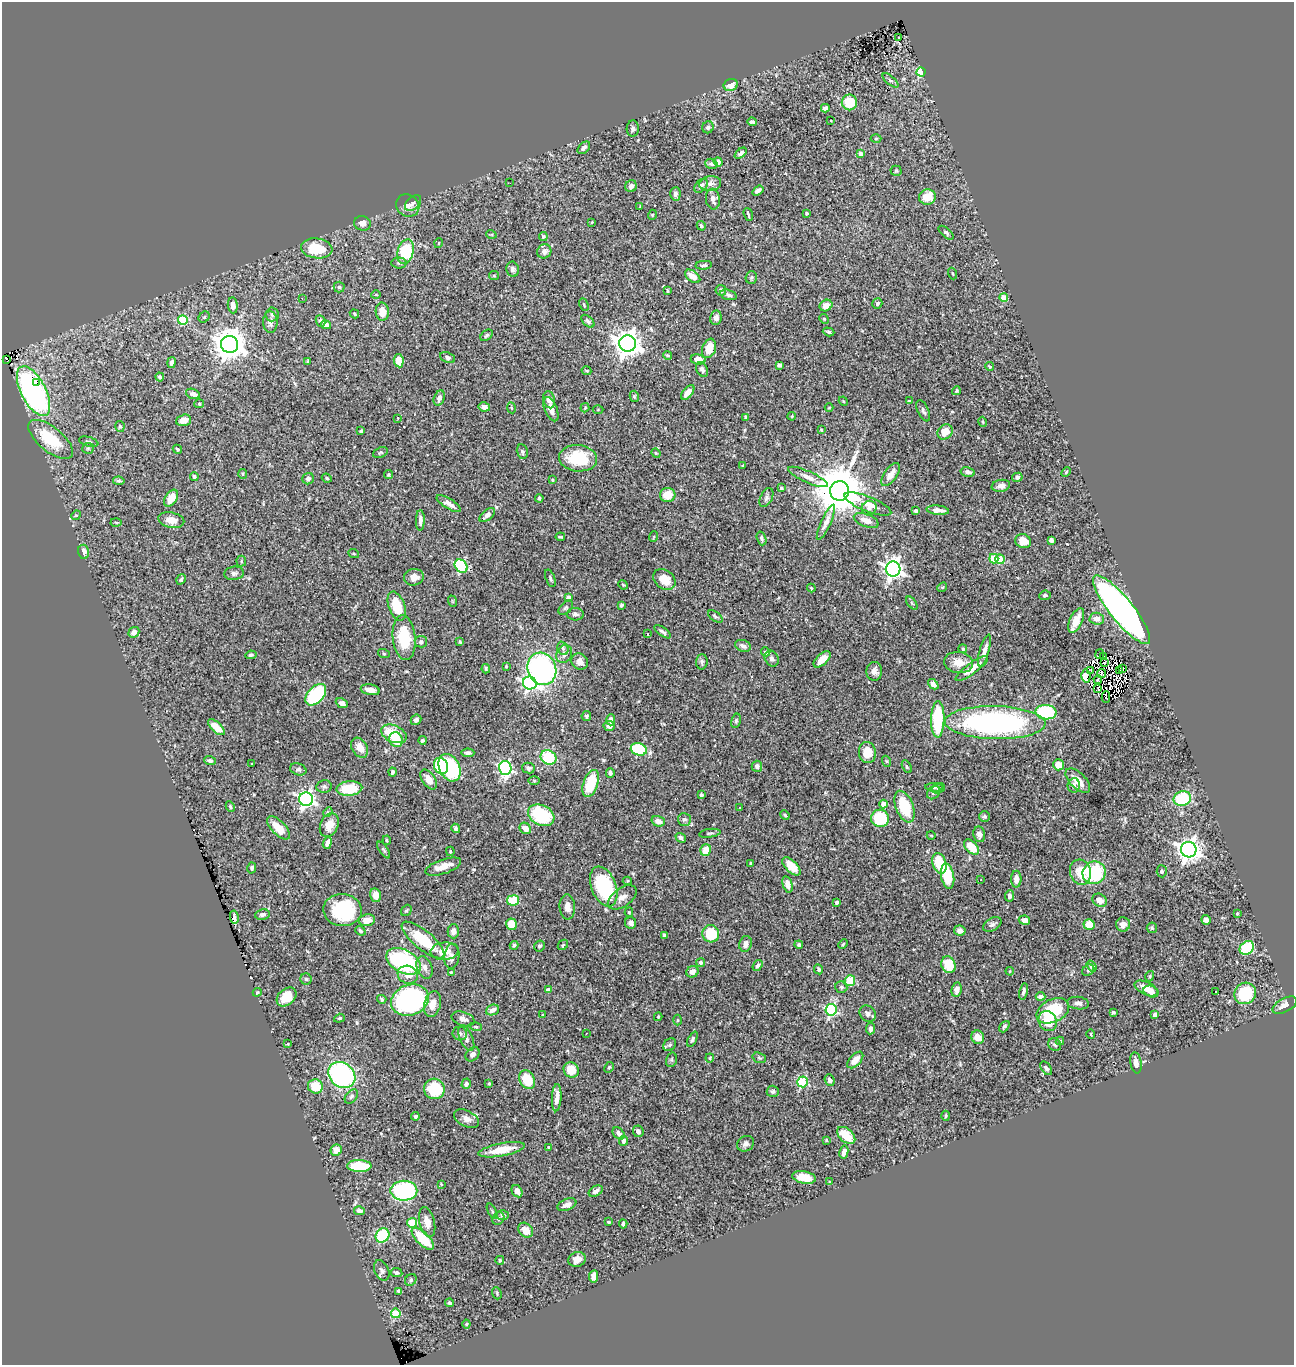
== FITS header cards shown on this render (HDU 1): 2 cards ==
NAXIS1  =                 1292
NAXIS2  =                 1363

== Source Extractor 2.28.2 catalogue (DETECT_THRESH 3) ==
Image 1292 x 1363 px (HDU 1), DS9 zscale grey, 1 PNG px = 1 image px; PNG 1296 x 1367 px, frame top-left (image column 1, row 1363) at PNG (2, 2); each listed source drawn as its Kron ellipse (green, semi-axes under 4 px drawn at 4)
Background 1.1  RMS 0.025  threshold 0.0759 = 3 sigma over >= 5 px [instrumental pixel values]
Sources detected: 467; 2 with non-positive FLUX_AUTO (blend fragments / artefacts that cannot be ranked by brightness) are neither listed nor drawn; the other 465 listed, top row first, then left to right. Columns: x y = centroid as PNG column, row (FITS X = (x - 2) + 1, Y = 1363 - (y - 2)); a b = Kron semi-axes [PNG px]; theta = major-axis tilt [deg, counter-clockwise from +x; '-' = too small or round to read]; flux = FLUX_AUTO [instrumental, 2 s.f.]
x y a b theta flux
899 37 3 2 - 4.5
921 72 4 4 - 59
890 80 10 4 -39 3.7
731 85 7 6 - 16
849 102 8 7 - 41
825 108 4 4 - 5.9
831 121 3 2 - 1.7
752 122 4 3 - 3.2
708 127 6 5 - 4.3
633 129 8 6 86 4.2
876 139 5 3 - 1.7
584 148 7 5 44 5.6
741 153 7 4 40 3.8
860 154 4 4 - 6.9
718 162 5 4 - 8
711 164 6 5 - 5
896 171 5 5 - 2.3
510 183 2 2 - 1.3
710 184 11 7 8 7.9
631 186 6 5 - 5.7
701 186 8 5 49 5.8
758 191 6 3 37 5
675 194 7 5 87 6.1
927 197 8 7 - 31
713 199 10 7 -82 8.3
413 203 9 6 41 5.7
408 206 12 10 -38 13
640 206 3 2 - 0.96
807 213 3 3 - 2.2
652 215 5 3 - 1.5
748 215 7 2 -73 4.4
592 222 4 3 - 1.2
362 223 8 7 - 8.3
701 226 5 4 - 3.7
946 233 9 4 -40 3.6
491 234 5 3 - 1.6
543 236 4 4 - 3.8
439 243 5 3 - 1.5
317 248 16 10 -7 53
544 251 7 6 - 7.4
406 252 12 8 73 94
399 263 7 5 -1 3.4
704 265 8 3 5 3.3
513 269 7 6 - 4.7
952 273 6 3 -71 1.6
494 276 5 4 - 1.9
693 276 9 5 -37 16
751 277 6 5 - 3.1
339 287 5 5 - 2.6
721 290 5 5 - 5.8
667 291 4 2 - 2.3
376 295 5 3 - 1.4
729 295 8 5 -16 3.9
302 298 2 2 - 0.85
1004 298 4 4 - 26
877 304 5 4 - 4.1
233 305 8 5 -85 10
584 305 6 3 -64 2
826 306 6 5 - 18
382 312 9 6 -87 21
272 314 7 6 - 4.1
354 314 5 4 - 1.9
204 317 6 5 - 2.2
716 318 7 5 80 8
824 319 5 4 - 2.2
183 320 5 5 - 75
320 321 6 4 -65 4.3
588 321 8 4 -43 3.9
270 322 11 7 -89 8
326 325 5 4 - 9.4
829 332 6 3 -18 2.5
487 335 7 4 40 3.3
628 343 8 8 - 1900
230 344 8 8 - 2800
709 348 10 6 71 26
668 355 4 3 - 1.8
448 357 8 5 -23 4.3
6 359 3 2 - 6.4
698 359 7 5 -9 15
308 361 4 3 - 2.9
399 361 7 5 -81 21
172 363 5 4 - 4.9
779 365 4 3 - 3.3
989 366 4 3 - 1.5
702 369 7 5 -64 5.3
586 371 5 3 - 1.8
160 377 4 4 - 3.1
36 382 3 2 - 18
34 391 27 12 -63 420
956 391 4 4 - 2.5
688 392 9 4 49 13
193 394 7 5 -22 7.8
634 396 6 4 -76 2.5
439 398 8 5 69 7.9
549 400 8 5 -75 10
843 401 5 3 - 1.6
909 401 4 3 - 2
199 404 5 4 - 1.9
484 407 6 4 -12 7.5
511 408 5 3 - 1.6
585 408 5 3 - 1.9
829 408 4 3 - 1.3
551 409 13 6 -67 11
598 409 5 3 - 1.6
923 411 11 5 -65 5.1
792 416 4 3 - 1.7
746 417 4 4 - 6.4
398 418 3 3 - 1.2
183 420 8 5 16 12
983 422 5 3 - 1.9
120 427 6 4 -76 2.7
821 430 3 2 - 1.4
361 431 3 3 - 2.3
945 432 8 7 - 25
51 439 27 12 -39 73
89 442 10 4 -15 4.2
88 448 6 5 - 3.1
177 449 5 4 - 2.1
380 452 8 5 23 2.5
522 452 7 5 -77 3.8
656 453 5 4 - 1.8
578 458 19 13 -6 72
743 465 3 3 - 1.4
968 472 7 4 -14 7
1066 472 5 3 - 1.7
243 474 5 4 - 2.2
388 474 4 4 - 2.2
891 475 13 6 55 14
194 476 4 4 - 3.1
808 477 21 5 -24 12
1017 477 5 4 - 4
327 478 5 4 - 2.2
308 479 6 5 - 5.9
553 480 3 3 - 2.4
119 481 6 4 -9 2.7
1001 486 9 6 10 7.2
781 488 3 3 - 2.3
839 491 10 9 - 9500
668 495 8 7 - 28
171 498 9 6 57 24
539 498 4 3 - 2.9
766 498 10 6 64 5
449 504 14 5 -32 9.8
868 504 25 7 -22 18
869 508 7 7 - 6
938 510 11 4 -5 12
916 511 4 3 - 3.4
76 515 5 4 - 1.9
487 515 9 5 40 7.3
171 520 13 7 -12 17
420 520 10 4 89 8.6
866 521 13 6 -21 16
116 522 5 3 - 1.7
826 522 19 5 66 11
560 537 5 3 - 2.4
653 537 5 3 - 1.7
762 538 7 4 -73 4.2
1051 540 4 4 - 6.6
1023 541 8 7 - 20
83 552 7 5 -76 10
354 554 5 3 - 1.6
994 559 5 4 - 58
1000 559 5 4 - 56
241 561 5 5 - 2.1
461 566 7 5 -48 200
893 569 8 7 - 800
234 573 10 6 6 5.2
414 577 10 8 14 14
550 578 9 4 -69 3.5
181 579 5 3 - 2.6
664 579 12 9 -38 27
623 585 5 4 - 1.8
942 587 5 4 - 2.2
811 588 4 3 - 1.9
1045 595 6 4 7 2.9
569 597 4 4 - 7.4
452 601 6 3 -70 1.8
912 603 7 4 -53 2.2
621 605 4 3 - 2.7
397 606 15 8 -70 56
566 608 9 5 44 3.7
1122 610 43 12 -51 970
575 614 8 6 -3 5.7
715 616 8 4 -36 3.1
1097 619 7 6 - 12
1076 620 13 6 65 24
134 632 6 5 - 10
663 632 10 4 -34 4.2
647 634 3 2 - 1.5
404 638 22 11 -85 71
421 642 6 5 - 3.5
460 642 4 3 - 1.7
743 646 8 5 -23 7.5
563 648 7 5 -69 4
963 649 4 4 - 2.8
984 651 16 5 74 11
766 652 5 4 - 3
384 654 6 4 -19 1.9
564 654 9 7 59 8.1
1100 654 5 3 - 3.4
251 655 5 4 - 3
1103 656 3 2 - 1.8
772 659 8 6 -58 5.8
822 659 10 5 43 20
580 662 9 7 -45 10
702 662 7 6 - 4.8
1104 662 3 2 - 1.1
958 663 14 10 -7 20
506 666 3 3 - 2.2
972 668 19 5 36 25
1122 668 3 2 - 1.2
486 669 4 3 - 2.3
542 669 16 14 -67 360
1091 670 3 2 - 2.1
874 671 9 8 - 8.9
1120 671 4 2 - 0.86
1102 674 4 2 - 0.68
1086 676 6 4 87 18
1098 679 4 2 - 3.1
530 683 7 6 - 420
933 684 6 4 -43 9
1097 689 4 2 - 1.2
370 690 9 5 -10 15
316 695 12 8 47 150
1106 697 5 2 - 0.89
342 703 6 4 -25 6.3
1046 712 10 7 -3 140
586 716 5 5 - 2.5
938 719 18 6 89 110
416 720 5 5 - 5.4
611 720 5 4 - 8.1
736 721 7 4 80 3
995 723 50 16 -1 490
609 726 5 5 - 8.9
216 727 10 5 -43 25
394 734 13 8 -24 56
396 740 7 6 - 31
422 740 4 4 - 3.5
360 748 10 7 -59 17
639 749 8 6 -16 120
867 752 10 8 -82 28
468 753 6 4 -2 4.5
548 757 8 7 - 78
210 761 6 4 -19 4.4
886 761 5 3 - 1.6
252 764 2 2 - 1.3
1058 765 5 5 - 18
441 766 8 7 - 100
757 766 5 5 - 7.2
907 767 7 4 -62 2.9
450 768 14 10 -63 180
505 768 7 6 - 360
528 768 6 5 - 3.8
298 769 8 6 -17 4.1
393 772 4 4 - 3.6
610 773 4 4 - 3.9
429 779 11 6 -55 18
534 780 5 3 - 1.7
1078 781 15 8 -45 24
591 784 14 7 71 68
1074 785 7 6 - 4.6
324 786 7 6 - 4.4
934 787 9 4 -3 3.3
938 788 7 5 19 3.1
349 789 13 7 5 61
934 792 7 5 46 3.6
701 795 4 3 - 3
1182 798 9 7 13 86
306 799 7 7 - 560
883 804 4 4 - 17
230 806 5 4 - 2.6
905 807 16 8 -69 77
739 808 3 3 - 4.5
328 812 5 4 - 2
541 815 14 10 -27 100
785 815 5 4 - 2
985 816 5 5 - 3.4
880 818 9 8 - 92
684 819 6 6 - 4.5
658 821 7 5 -17 12
329 825 12 9 64 17
278 828 15 7 -46 27
456 828 5 4 - 3.8
525 828 6 5 - 13
710 833 11 4 8 3.2
979 834 8 6 -77 9.5
931 835 4 3 - 1.4
681 838 5 4 - 4
387 840 5 3 - 2
327 843 6 4 69 7.6
971 847 9 5 -46 34
384 850 9 4 -56 3.2
706 850 6 5 - 28
1189 850 8 7 - 1300
450 851 5 3 - 1.7
750 863 3 2 - 1.6
939 863 11 6 -73 61
791 866 11 6 -45 31
443 867 19 7 19 19
252 868 5 4 - 3.4
1162 871 6 5 - 3.6
1080 872 13 10 -73 37
1094 873 12 11 - 110
948 876 13 6 -80 62
1016 879 8 5 90 11
981 880 2 2 - 0.98
627 881 5 4 - 2.2
787 884 8 5 -76 13
604 886 21 12 -68 150
376 895 7 5 -76 15
1009 896 6 4 83 5.8
622 897 16 9 35 12
513 900 6 5 - 55
1099 900 8 6 -32 13
836 902 3 3 - 4.7
567 907 12 7 -85 9.9
342 910 19 16 -3 110
406 910 6 4 53 2.5
629 912 4 4 - 1.8
1237 913 3 2 - 1.3
262 915 7 5 8 5.1
234 917 6 2 -79 5.8
367 920 8 6 9 15
1024 920 5 4 - 8.5
1206 920 5 4 - 6.1
631 923 6 5 - 6.4
511 924 6 5 - 30
992 924 10 6 30 5.3
1089 924 5 5 - 24
1123 924 7 7 - 11
1152 928 5 5 - 2.5
360 931 5 4 - 3.1
453 931 7 6 - 9.4
960 931 6 5 - 8.8
711 934 9 8 - 63
664 935 4 3 - 3
423 940 26 9 -39 71
746 944 8 6 74 8.2
843 944 5 3 - 1.8
514 945 4 4 - 2.7
563 945 6 4 46 2.3
799 945 4 4 - 3.4
540 946 5 5 - 4
1247 948 8 6 37 100
445 951 14 8 4 24
452 956 12 7 83 8.1
404 961 18 11 -28 230
701 963 4 4 - 5.6
757 965 6 4 53 3.9
948 965 8 7 - 43
1092 966 6 4 -53 7.1
424 967 11 7 -70 9.7
819 969 5 4 - 2.9
1088 970 6 5 - 3.4
1010 971 4 3 - 1.4
451 972 3 3 - 1.5
692 972 6 5 - 11
408 975 10 9 - 12
1150 976 5 3 - 2.4
306 979 6 5 - 3.1
850 981 5 5 - 44
841 987 6 5 - 3.6
1146 988 12 6 -26 19
548 990 4 3 - 9.5
957 990 7 5 82 9.5
1023 991 8 3 78 4.4
1151 991 8 5 -20 9.7
1216 991 3 3 - 6
257 992 4 4 - 1.7
1245 993 11 10 - 82
1040 996 5 4 - 9.6
286 997 11 8 42 22
382 999 4 3 - 2.6
410 1000 19 15 21 390
1078 1003 11 6 -8 7.4
432 1004 13 8 76 19
1285 1005 13 7 28 11
492 1010 7 5 22 9.1
831 1010 6 5 - 250
1053 1011 17 11 26 100
1113 1012 3 3 - 2.5
868 1014 9 7 -43 6.3
543 1015 4 4 - 1.5
1155 1015 4 4 - 9.6
658 1017 4 3 - 1.8
339 1018 5 4 - 2.2
463 1019 12 7 -17 8.1
677 1020 5 3 - 1.7
1048 1021 10 8 -64 27
476 1027 6 4 -17 2
1004 1027 6 4 49 3.3
871 1029 6 4 83 6.3
586 1033 2 2 - 1.2
460 1034 7 6 - 5.9
1091 1034 5 3 - 1.3
978 1037 7 6 - 19
466 1038 14 6 -65 7.7
692 1039 8 4 64 3.8
1060 1041 4 4 - 1.6
288 1044 3 2 - 1.5
1055 1044 7 6 - 4.3
670 1045 7 5 46 4
472 1054 8 6 47 6.7
710 1058 4 3 - 1.4
759 1058 7 5 -20 2.7
671 1060 7 5 73 3.2
855 1060 10 5 47 16
1136 1063 11 5 -80 10
609 1067 6 4 61 2.5
1046 1068 8 4 -54 4.3
571 1070 8 7 - 27
342 1075 14 12 -39 280
527 1080 10 7 -61 48
830 1080 6 5 - 5.8
802 1082 5 5 - 140
489 1083 3 3 - 1.9
466 1084 5 4 - 4.1
315 1086 7 7 - 37
434 1089 10 10 - 80
773 1091 6 5 - 3.8
351 1096 8 5 51 4.2
557 1098 13 5 87 13
415 1116 4 4 - 2.5
946 1116 5 3 - 1.9
466 1119 13 8 -27 10
638 1131 6 5 - 7.2
619 1133 7 5 -50 7.7
846 1135 11 6 -41 42
826 1140 3 3 - 1.6
623 1141 5 4 - 5.1
746 1144 9 7 31 6.6
549 1147 4 3 - 1.7
336 1150 6 5 - 19
502 1150 23 6 11 38
844 1152 6 4 78 9.5
359 1166 12 6 -1 70
804 1177 12 6 -11 24
830 1182 3 3 - 2.6
441 1184 3 2 - 1.3
404 1191 13 10 0 210
517 1191 6 5 - 11
596 1191 8 5 28 6.1
567 1205 10 5 21 9.4
359 1211 5 4 - 7.8
492 1211 8 3 -60 2.7
502 1215 6 4 2 2.5
498 1218 7 5 54 3.8
427 1222 15 7 -77 19
608 1222 3 3 - 2.7
412 1223 5 4 - 59
623 1224 4 3 - 2.5
526 1230 8 6 -44 19
382 1235 7 6 - 90
423 1239 14 6 -45 63
577 1259 9 7 18 12
500 1260 4 4 - 2.8
382 1270 11 7 -64 5.5
397 1273 6 4 -9 3.3
593 1276 6 4 82 12
411 1280 6 5 - 3.3
399 1291 4 3 - 2.7
497 1293 6 4 -71 2.3
449 1303 5 3 - 3
396 1313 5 4 - 77
466 1324 4 4 - 1.8
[2 non-positive-flux detections neither listed nor drawn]